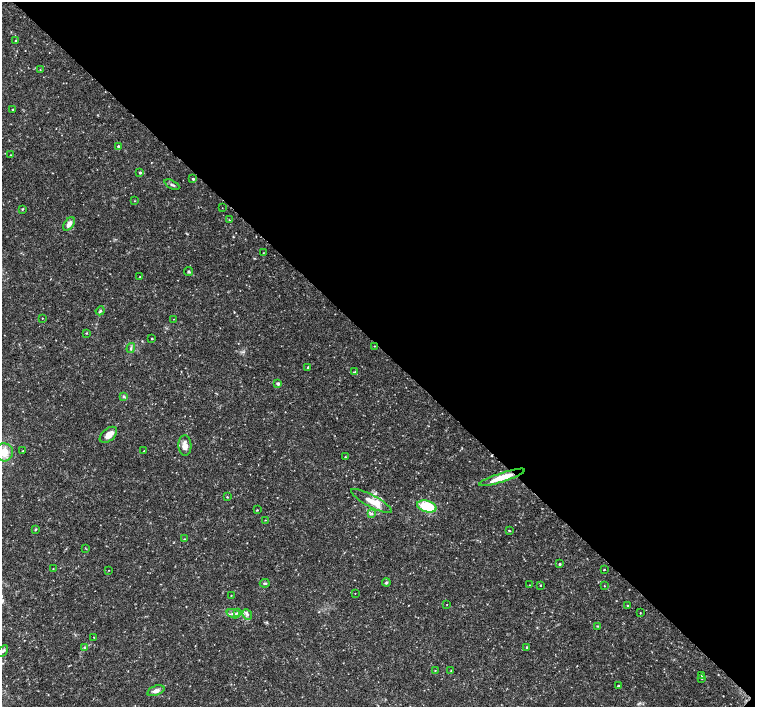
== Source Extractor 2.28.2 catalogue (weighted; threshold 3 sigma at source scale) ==
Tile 8 of 4 x 4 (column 4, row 2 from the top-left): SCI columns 4519-6024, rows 2977-4385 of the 6033 x 6019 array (HDU 1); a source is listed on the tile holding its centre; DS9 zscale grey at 2 x 2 block average (1 PNG px = mean of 2 x 2 image px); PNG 757 x 709 px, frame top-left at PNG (2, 2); each listed source drawn as its Kron ellipse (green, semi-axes under 4 px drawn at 4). Shown black and unused: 49% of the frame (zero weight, under 3 of 4 exposures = <1% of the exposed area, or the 3 px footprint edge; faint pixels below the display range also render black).
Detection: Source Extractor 2.28.2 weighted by HDU 2 'WHT'; one run over the whole footprint, this tile lists its part. Background 0.0374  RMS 0.0037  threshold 0.0167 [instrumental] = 3 sigma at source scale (4.5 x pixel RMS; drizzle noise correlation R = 1.50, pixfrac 1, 0.0396/0.0396 arcsec/px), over >= 5 px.
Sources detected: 73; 1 cosmic-ray / hot-pixel residue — neither listed nor drawn; the other 72 listed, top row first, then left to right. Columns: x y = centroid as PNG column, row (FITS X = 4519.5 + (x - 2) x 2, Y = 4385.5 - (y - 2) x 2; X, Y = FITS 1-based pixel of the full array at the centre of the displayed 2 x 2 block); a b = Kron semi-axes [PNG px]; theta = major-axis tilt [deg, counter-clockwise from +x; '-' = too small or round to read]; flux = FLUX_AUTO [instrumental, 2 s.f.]
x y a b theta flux
16 40 2 2 - 0.89
40 70 2 2 - 0.41
12 109 2 2 - 0.64
118 146 2 2 - 1.4
10 155 2 2 - 0.41
140 173 3 3 - 1.3
193 179 2 2 - 1.5
172 185 8 3 -27 1.8
134 201 3 2 - 0.37
222 208 2 2 - 0.23
22 209 3 3 - 0.66
229 220 2 2 - 0.31
69 224 7 4 56 5.2
263 253 2 2 - 0.33
188 272 4 3 - 1.2
140 276 2 2 - 0.32
100 311 4 3 - 1.1
42 318 2 2 - 0.39
173 319 2 2 - 0.25
86 333 3 2 - 0.53
152 338 2 2 - 0.74
374 346 2 2 - 0.46
131 348 5 3 - 1.5
308 368 2 2 - 2.9
355 372 3 3 - 0.8
278 384 4 3 - 1.7
124 396 4 3 - 0.97
108 435 10 6 40 8.4
185 445 10 6 -88 6.1
23 451 2 2 - 0.46
144 451 2 2 - 0.58
4 452 9 9 - 13
345 457 2 2 - 0.48
502 477 24 4 18 14
227 497 3 2 - 0.6
371 501 23 6 -28 12
427 506 10 5 -17 32
257 510 3 2 - 0.53
372 513 3 3 - 1.1
265 520 3 2 - 0.44
35 530 3 3 - 0.62
509 530 3 2 - 0.52
184 539 2 2 - 0.45
85 548 4 2 - 0.51
560 564 2 2 - 1.2
53 569 2 2 - 0.38
109 570 2 2 - 0.32
604 570 2 2 - 0.52
265 583 5 3 - 1.2
386 583 4 3 - 1
529 585 2 2 - 0.35
540 585 2 2 - 0.62
604 586 3 2 - 0.43
355 593 2 2 - 0.29
231 595 3 2 - 0.38
447 604 2 2 - 0.28
628 605 2 2 - 0.68
238 613 4 2 - 0.96
640 613 2 2 - 0.38
233 614 7 2 -18 1.8
247 614 5 4 - 2.2
597 626 2 2 - 0.65
94 637 2 2 - 0.4
527 647 4 2 - 0.69
85 648 4 2 - 0.9
3 651 6 3 58 1.7
435 671 2 2 - 0.38
451 671 3 2 - 0.5
702 675 2 2 - 0.69
702 678 2 2 - 0.54
618 686 2 2 - 1
156 691 9 4 19 3.7
Overlapping masked pixels (flux is a lower limit): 1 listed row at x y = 502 477
Isophote crosses this tile's border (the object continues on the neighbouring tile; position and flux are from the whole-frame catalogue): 1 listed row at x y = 4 452
Diffuse or blended objects may show on this block-average render without a row.